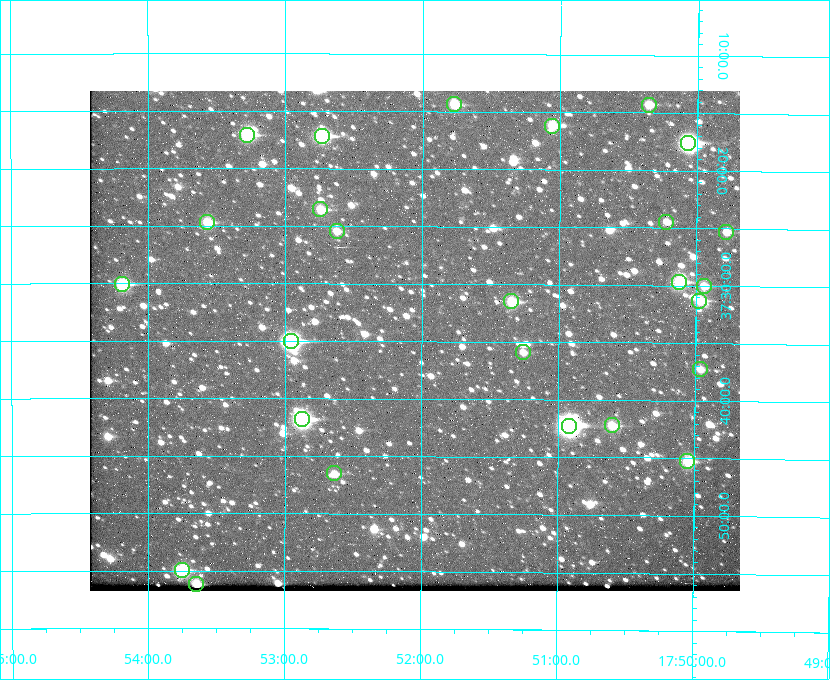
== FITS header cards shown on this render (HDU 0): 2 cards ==
NAXIS1  =                  650 / Width of table row in bytes
NAXIS2  =                  500 / Number of rows in table

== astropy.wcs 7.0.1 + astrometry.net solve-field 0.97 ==
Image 650 x 500 px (HDU 0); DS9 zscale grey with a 90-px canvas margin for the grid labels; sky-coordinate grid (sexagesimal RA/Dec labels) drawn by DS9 from the SOLVED WCS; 26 Tycho-2 reference stars matched to detected sources circled (green)
Header WCS: none
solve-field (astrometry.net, Tycho-2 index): SOLVED blind (the file carries no WCS)
Solved WCS: RA---TAN-SIP/DEC--TAN-SIP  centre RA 17:52:03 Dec +37:35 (268.01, +37.58 deg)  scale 5.21 arcsec/px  FOV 56.5' x 43.5'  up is +180 deg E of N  parity flipped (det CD > 0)
(file carries no celestial WCS; the grid is the blind solution)
Tycho-2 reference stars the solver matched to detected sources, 26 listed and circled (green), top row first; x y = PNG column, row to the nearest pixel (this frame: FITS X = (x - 90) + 1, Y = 500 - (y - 91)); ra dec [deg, ICRS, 3 dp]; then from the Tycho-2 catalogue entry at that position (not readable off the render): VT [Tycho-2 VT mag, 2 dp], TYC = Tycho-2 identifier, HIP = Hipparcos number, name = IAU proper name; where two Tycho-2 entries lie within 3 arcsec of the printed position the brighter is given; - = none
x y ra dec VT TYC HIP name
454 104 267.943 +37.240 10.39 2620-505-1 - -
649 105 267.589 +37.238 11.09 2619-212-1 - -
552 126 267.764 +37.270 10.17 2620-784-1 - -
247 135 268.319 +37.285 9.88 2620-536-1 - -
322 136 268.183 +37.286 8.98 2620-786-1 87506 -
688 143 267.517 +37.293 8.96 2619-379-1 - -
320 209 268.186 +37.393 10.44 2620-175-1 - -
207 222 268.392 +37.412 10.60 2620-800-1 - -
666 222 267.555 +37.408 11.50 2619-358-1 - -
337 231 268.156 +37.424 11.25 2620-712-1 - -
726 232 267.445 +37.422 11.17 2619-451-1 - -
679 282 267.531 +37.495 10.07 2619-274-1 - -
122 284 268.547 +37.501 9.83 3089-1021-1 - -
704 286 267.485 +37.500 11.33 2619-40-1 - -
511 301 267.836 +37.525 9.96 3089-889-1 - -
699 301 267.494 +37.522 10.35 3088-270-1 - -
291 341 268.239 +37.584 8.64 3089-755-1 - -
523 352 267.815 +37.598 11.54 3089-1081-1 - -
700 369 267.491 +37.621 11.40 3088-1284-1 - -
302 419 268.219 +37.697 8.93 3089-671-1 - -
612 425 267.652 +37.703 11.04 3089-693-1 - -
569 426 267.730 +37.705 8.13 3089-1203-1 87349 -
687 461 267.512 +37.755 10.10 3089-2332-1 - -
334 473 268.159 +37.775 11.22 3089-2245-1 - -
182 570 268.439 +37.916 9.61 3089-2268-1 - -
196 584 268.412 +37.936 10.36 3089-2031-1 - -